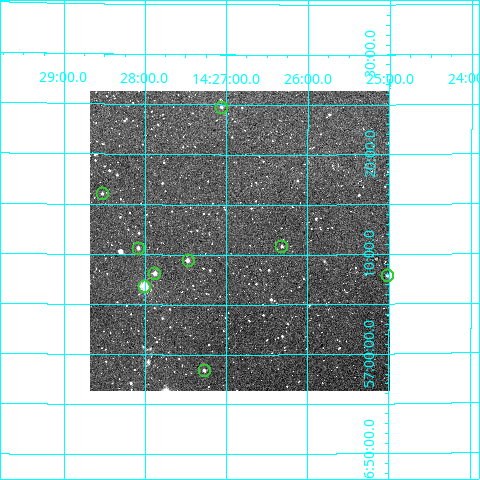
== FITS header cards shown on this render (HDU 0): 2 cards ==
NAXIS1  =                  300
NAXIS2  =                  300

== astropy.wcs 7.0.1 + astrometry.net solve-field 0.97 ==
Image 300 x 300 px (HDU 0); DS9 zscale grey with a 90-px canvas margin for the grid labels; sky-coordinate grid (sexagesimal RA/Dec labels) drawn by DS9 from the SOLVED WCS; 9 Tycho-2 reference stars matched to detected sources circled (green)
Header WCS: RA---TAN/DEC--TAN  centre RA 14:26:50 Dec +57:11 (216.71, +57.19 deg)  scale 6 arcsec/px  FOV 30.0' x 30.0'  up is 0 deg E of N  parity normal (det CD < 0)
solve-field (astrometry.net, Tycho-2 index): VERIFIED the header's WCS against the Tycho-2 star catalogue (verified at 2 index scales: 8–9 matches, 0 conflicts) and refined it, rather than solving blind
Solved WCS: RA---TAN-SIP/DEC--TAN-SIP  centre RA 14:26:50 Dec +57:11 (216.71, +57.19 deg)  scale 6 arcsec/px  FOV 30.0' x 30.0'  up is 0 deg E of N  parity normal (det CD < 0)
The solver's refit moves the header's centre by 2.7 arcsec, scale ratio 1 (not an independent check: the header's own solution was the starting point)
Tycho-2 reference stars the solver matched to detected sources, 9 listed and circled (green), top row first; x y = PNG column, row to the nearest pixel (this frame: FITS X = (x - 90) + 1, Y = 300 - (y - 91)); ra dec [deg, ICRS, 3 dp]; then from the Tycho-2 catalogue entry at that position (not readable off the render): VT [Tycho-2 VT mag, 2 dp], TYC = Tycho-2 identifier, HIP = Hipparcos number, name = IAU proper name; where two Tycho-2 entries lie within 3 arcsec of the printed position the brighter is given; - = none
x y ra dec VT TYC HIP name
221 107 216.765 +57.413 12.49 3862-1449-1 - -
102 193 217.132 +57.268 12.06 3862-1204-1 - -
281 246 216.579 +57.180 12.78 3862-1356-1 - -
138 248 217.021 +57.178 11.50 3862-1424-1 - -
188 260 216.868 +57.158 11.01 3862-1469-1 - -
154 273 216.970 +57.136 11.07 3862-1207-1 - -
387 275 216.255 +57.132 11.78 3862-1430-1 - -
144 286 217.002 +57.114 8.97 3862-1311-1 70743 -
204 370 216.817 +56.974 11.62 3862-1272-1 - -